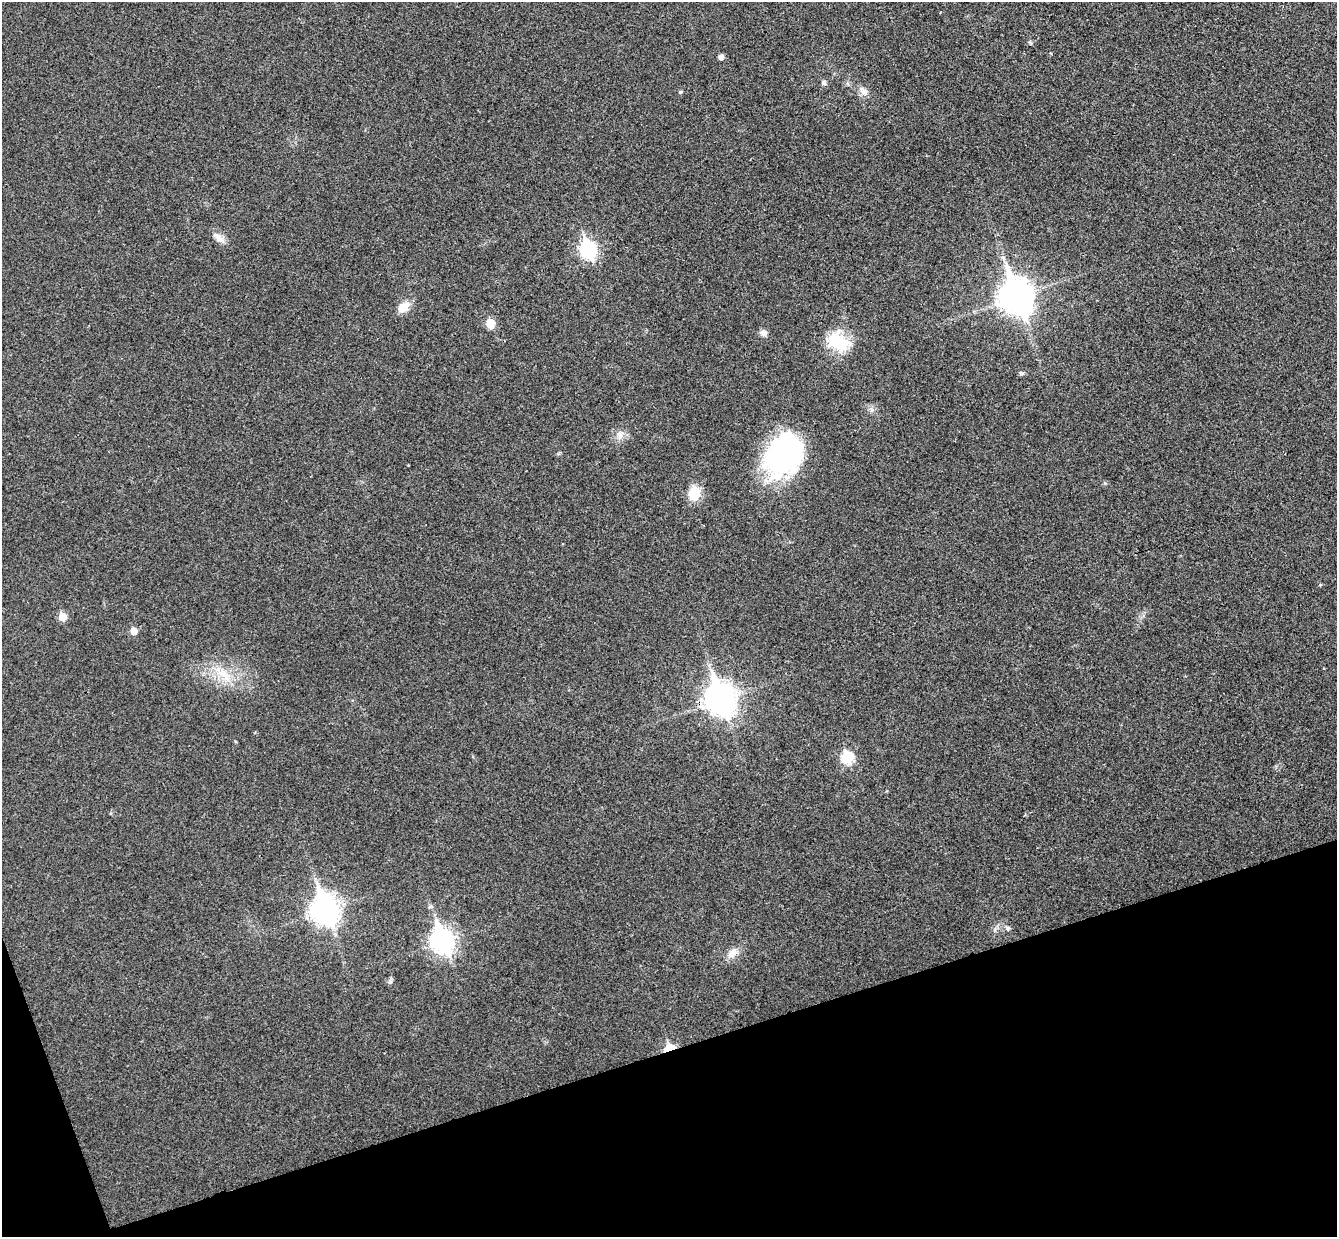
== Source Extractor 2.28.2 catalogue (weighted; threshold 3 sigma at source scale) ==
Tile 14 of 4 x 4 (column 2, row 4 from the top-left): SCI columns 1390-2724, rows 171-1405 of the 5452 x 5404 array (HDU 1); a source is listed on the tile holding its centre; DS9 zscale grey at full resolution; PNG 1339 x 1239 px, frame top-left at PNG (2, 2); no overlay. Shown black and unused: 16% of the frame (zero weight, under 3 of 4 exposures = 6% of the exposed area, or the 3 px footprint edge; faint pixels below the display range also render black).
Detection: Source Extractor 2.28.2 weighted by HDU 2 'WHT'; one run over the whole footprint, this tile lists its part. Background 0.0357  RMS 0.0062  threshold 0.0277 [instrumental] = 3 sigma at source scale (4.5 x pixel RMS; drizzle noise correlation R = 1.50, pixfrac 1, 0.05/0.05 arcsec/px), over >= 5 px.
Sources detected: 26; all 26 listed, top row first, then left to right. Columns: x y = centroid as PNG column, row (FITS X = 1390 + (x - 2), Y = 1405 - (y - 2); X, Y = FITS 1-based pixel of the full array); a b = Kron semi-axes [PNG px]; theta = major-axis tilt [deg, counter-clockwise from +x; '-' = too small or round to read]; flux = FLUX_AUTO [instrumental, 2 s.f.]
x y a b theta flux
721 57 5 4 - 3.2
824 83 7 6 - 1.3
864 91 9 8 - 2.9
680 92 5 4 - 0.86
218 237 18 7 -37 4.2
588 249 9 7 -72 140
1016 297 13 10 -70 1100
403 307 14 10 36 7.4
490 323 12 10 -79 5.8
764 333 8 7 - 2.7
838 342 32 20 -21 21
1022 373 7 4 5 1.1
620 435 10 7 -69 3
784 455 46 34 52 100
694 493 14 11 83 14
1320 585 4 3 - 0.6
62 617 5 5 - 12
134 631 5 5 - 7.8
223 675 21 9 -37 10
720 699 12 9 -70 780
847 758 6 6 - 45
325 910 11 9 -71 630
1007 928 6 6 - 1.7
442 941 10 8 -71 370
732 953 15 9 49 4.9
669 1048 9 7 24 11
Overlapping masked pixels (flux is a lower limit): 1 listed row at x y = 669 1048
Unlisted compact peaks at least as high as the median listed source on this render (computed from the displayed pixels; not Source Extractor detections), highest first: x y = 390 982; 1105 483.